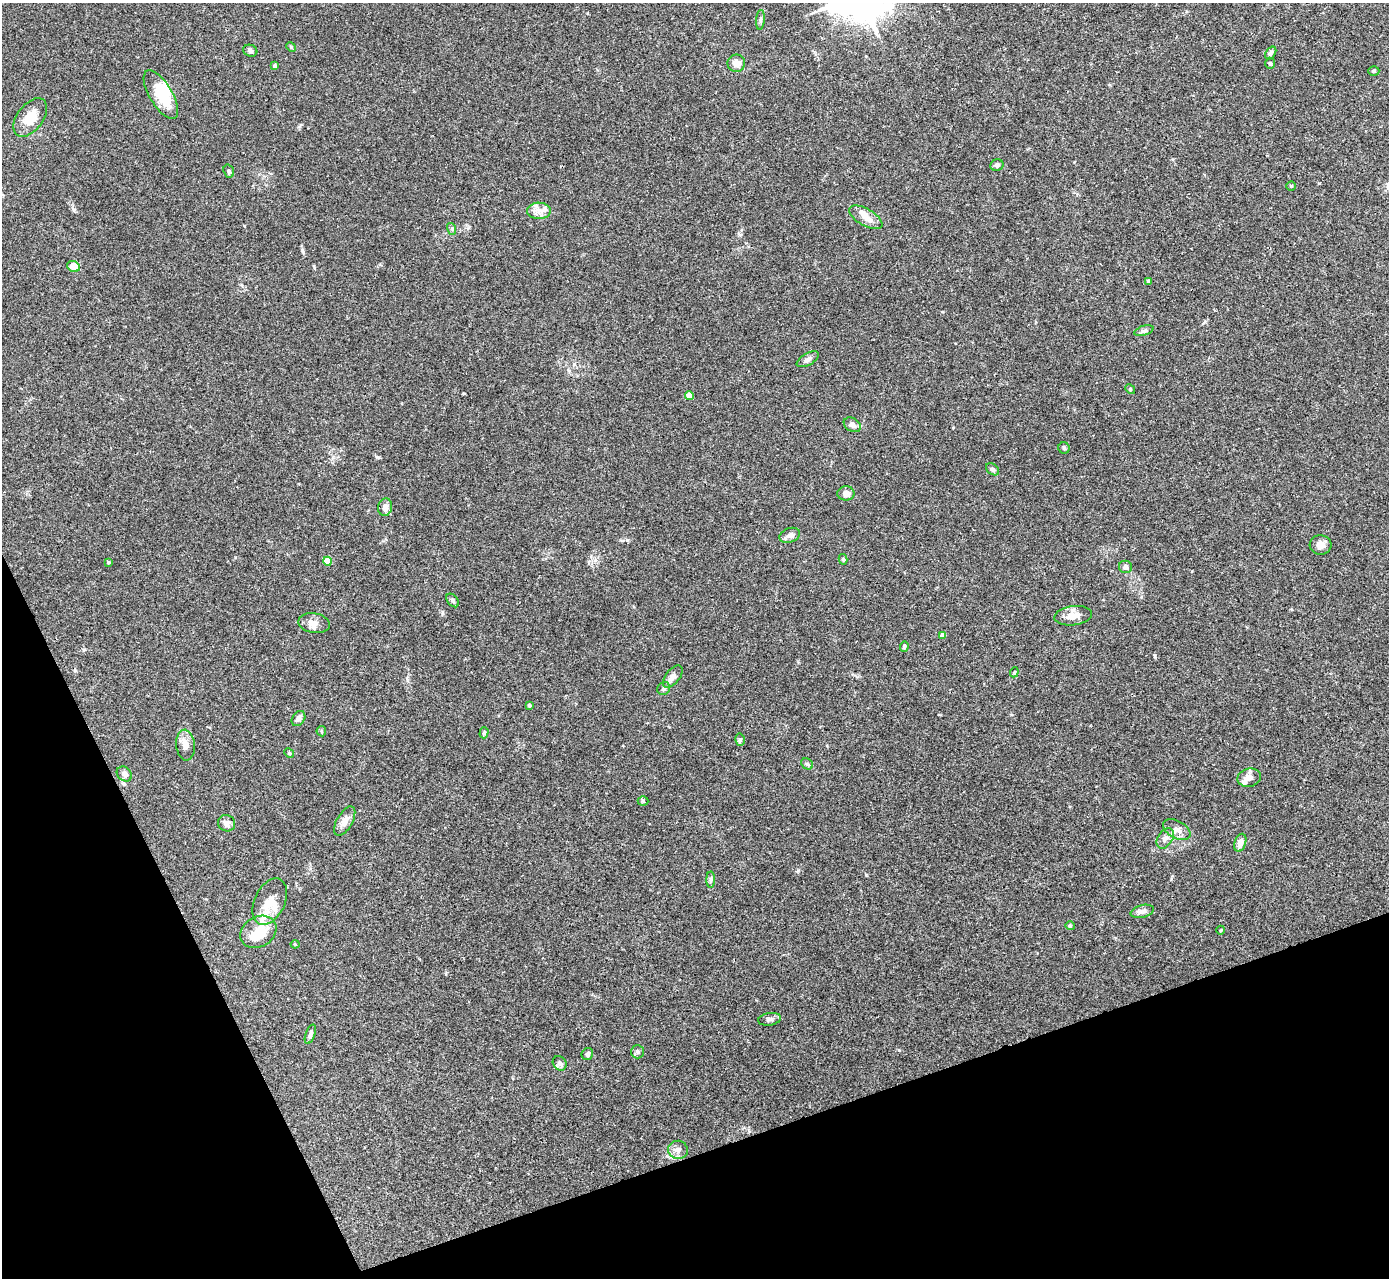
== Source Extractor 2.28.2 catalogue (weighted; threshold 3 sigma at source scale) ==
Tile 14 of 4 x 4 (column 2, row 4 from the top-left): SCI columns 1391-2777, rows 284-1559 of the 5553 x 5542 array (HDU 1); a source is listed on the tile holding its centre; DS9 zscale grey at full resolution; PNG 1391 x 1280 px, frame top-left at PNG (2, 3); each listed source drawn as its Kron ellipse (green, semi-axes under 4 px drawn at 4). Shown black and unused: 18% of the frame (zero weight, under 3 of 4 exposures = <1% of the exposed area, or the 3 px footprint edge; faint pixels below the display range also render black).
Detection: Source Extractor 2.28.2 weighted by HDU 2 'WHT'; one run over the whole footprint, this tile lists its part. Background 0.0392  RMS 0.0028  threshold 0.0126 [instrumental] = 3 sigma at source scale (4.5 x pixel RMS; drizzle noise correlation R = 1.50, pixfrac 1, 0.05/0.05 arcsec/px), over >= 5 px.
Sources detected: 77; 2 inside a brighter object's white glare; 1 cosmic-ray / hot-pixel residue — neither listed nor drawn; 4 inside a brighter listed object's ellipse — not listed separately; the other 70 listed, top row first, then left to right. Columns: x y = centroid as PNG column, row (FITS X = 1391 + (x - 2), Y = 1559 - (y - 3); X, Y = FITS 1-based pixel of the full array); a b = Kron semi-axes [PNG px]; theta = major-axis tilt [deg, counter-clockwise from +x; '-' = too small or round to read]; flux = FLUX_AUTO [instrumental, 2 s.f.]
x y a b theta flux
760 20 10 4 85 0.63
291 47 5 4 - 0.32
250 51 7 6 - 0.66
1271 53 7 4 55 0.69
736 63 9 8 - 1.9
1270 63 5 5 - 0.45
275 66 4 4 - 0.44
1374 71 5 4 - 0.37
161 95 27 11 -59 8
30 117 22 13 53 4.7
997 165 6 5 - 0.66
229 171 7 5 -71 0.56
1291 186 4 4 - 0.27
539 211 12 8 -1 2
866 217 18 8 -30 2.4
452 229 6 4 -73 0.39
74 266 6 5 - 3.4
1148 281 3 3 - 0.36
1144 331 10 4 18 0.67
808 359 12 6 30 1
1130 389 5 4 - 0.34
689 396 4 4 - 3.8
852 425 9 6 -33 1.5
1064 448 6 5 - 0.49
993 469 7 5 -38 0.59
846 493 8 7 - 1.6
385 507 9 7 82 1.5
790 535 10 7 19 1.2
1320 545 11 9 -4 1.6
843 559 5 4 - 0.49
328 561 4 4 - 4.1
108 562 3 3 - 0.41
1125 567 7 6 - 0.88
453 600 8 5 -50 0.58
1073 616 19 9 7 2.5
314 623 16 10 -10 2.3
942 635 4 4 - 1.5
904 646 5 4 - 0.55
1014 672 5 4 - 0.3
673 676 13 7 51 1.3
664 688 7 6 - 0.61
529 705 3 3 - 0.54
298 718 8 6 55 1.1
321 731 5 4 - 0.37
484 733 5 4 - 0.42
740 740 6 5 - 0.55
185 745 15 9 -85 2.1
289 753 5 4 - 0.3
807 764 6 5 - 0.45
124 774 8 6 -45 1.4
1249 778 12 9 14 1.8
643 801 5 5 - 0.39
345 821 16 8 59 2.1
226 823 9 8 - 1.6
1177 829 15 8 -29 1.7
1165 838 11 7 57 1.4
1240 843 9 5 72 1.9
711 880 8 4 -90 0.49
270 902 24 15 64 4.8
1142 911 12 6 13 1.3
1070 926 4 4 - 0.29
1221 930 4 3 - 0.22
258 932 19 15 32 5.9
295 944 4 4 - 0.28
770 1019 11 6 9 0.84
310 1034 10 4 70 0.81
638 1052 7 6 - 0.64
587 1054 6 5 - 0.71
560 1063 8 6 -53 0.8
678 1150 10 9 - 1.4
Unlisted compact peaks at least as high as the median listed source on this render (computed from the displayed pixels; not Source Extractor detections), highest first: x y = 899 1050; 302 250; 798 871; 866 875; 1155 656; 74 210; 1319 183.